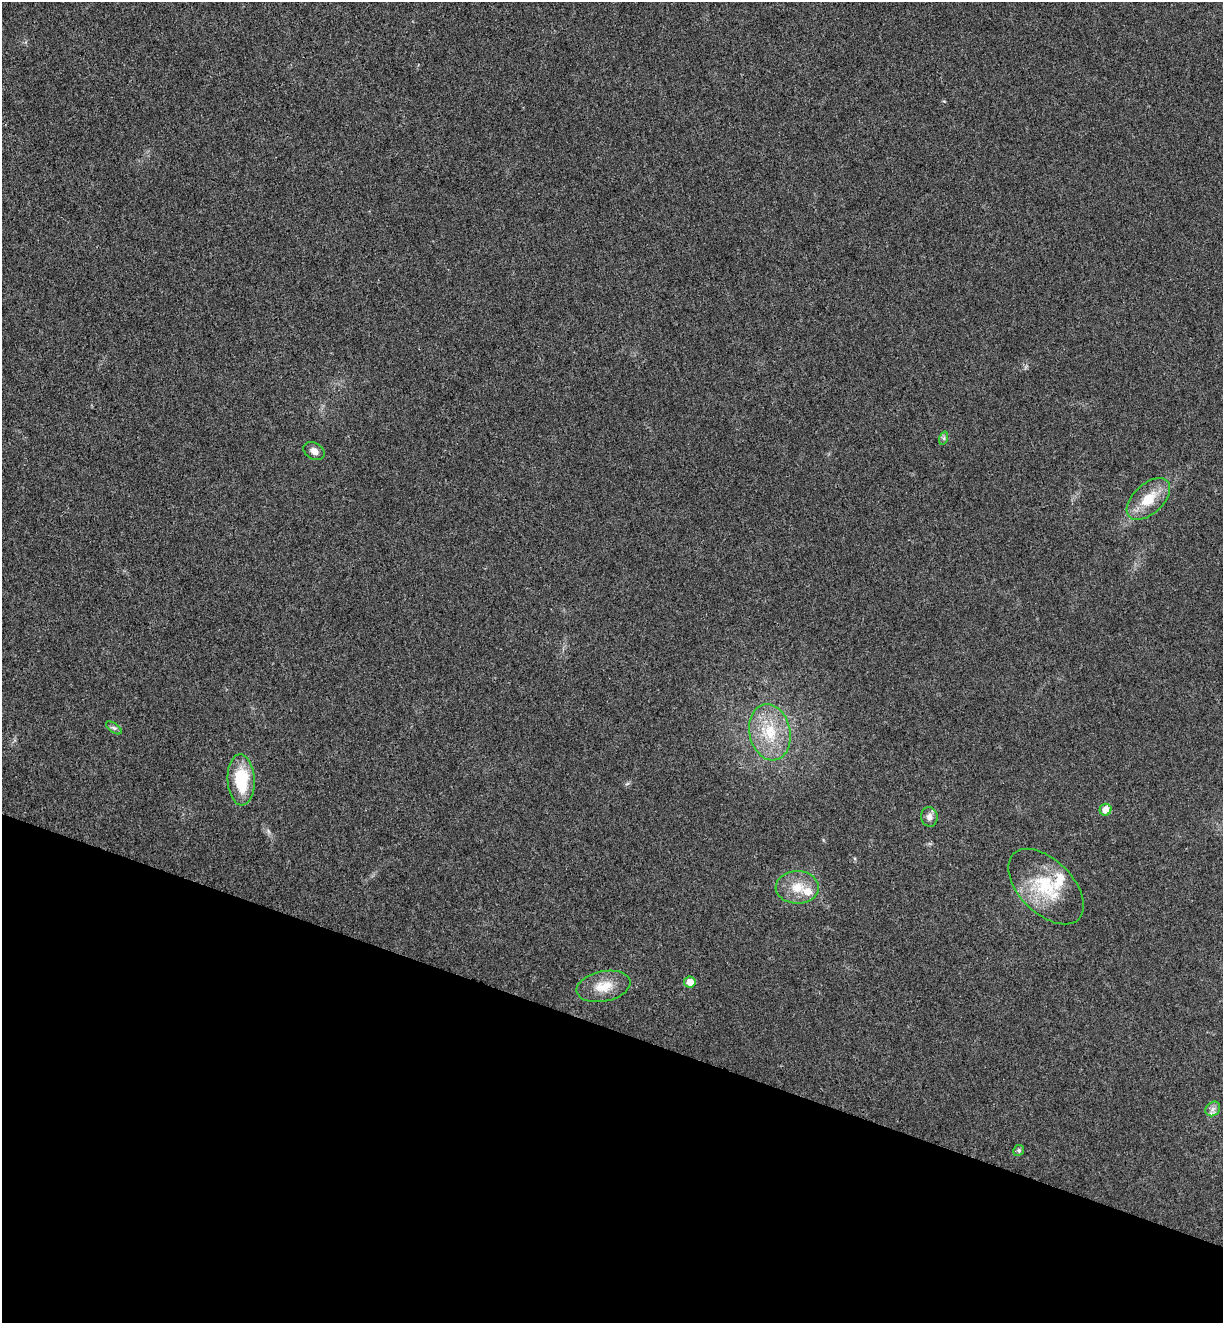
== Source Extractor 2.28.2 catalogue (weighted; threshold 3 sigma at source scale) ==
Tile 15 of 4 x 4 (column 3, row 4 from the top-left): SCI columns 2627-3847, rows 26-1346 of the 5380 x 5331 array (HDU 1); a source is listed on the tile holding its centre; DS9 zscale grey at full resolution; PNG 1225 x 1325 px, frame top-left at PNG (2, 2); each listed source drawn as its Kron ellipse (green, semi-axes under 4 px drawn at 4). Shown black and unused: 22% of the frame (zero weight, under 3 of 4 exposures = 6% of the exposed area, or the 3 px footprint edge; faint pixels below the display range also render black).
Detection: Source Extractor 2.28.2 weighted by HDU 2 'WHT'; one run over the whole footprint, this tile lists its part. Background 0.0355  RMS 0.0053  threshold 0.0239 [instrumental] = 3 sigma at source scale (4.5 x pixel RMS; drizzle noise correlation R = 1.50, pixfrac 1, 0.05/0.05 arcsec/px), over >= 5 px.
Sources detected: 16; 2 inside a brighter listed object's ellipse — not listed separately; the other 14 listed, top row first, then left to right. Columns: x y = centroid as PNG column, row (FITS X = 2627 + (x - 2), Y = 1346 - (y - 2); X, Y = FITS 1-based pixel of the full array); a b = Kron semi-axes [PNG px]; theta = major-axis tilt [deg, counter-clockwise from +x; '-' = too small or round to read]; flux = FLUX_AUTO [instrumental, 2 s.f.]
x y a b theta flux
944 438 7 4 72 0.98
314 451 11 8 -30 3.3
1148 499 26 15 43 13
114 728 9 4 -35 1.2
770 732 28 20 -78 22
241 780 25 13 -87 24
1106 810 6 5 - 5.7
929 817 10 8 -81 3
797 887 21 16 -1 11
1046 887 46 26 -45 30
690 982 6 5 - 5.5
603 986 27 15 12 11
1213 1109 8 6 46 2.1
1019 1150 5 5 - 1.1